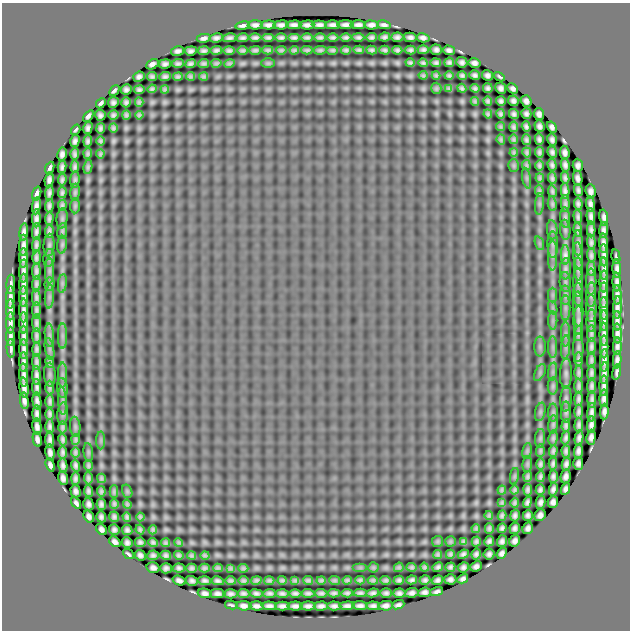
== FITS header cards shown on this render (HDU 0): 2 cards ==
NAXIS1  =                  628
NAXIS2  =                  628

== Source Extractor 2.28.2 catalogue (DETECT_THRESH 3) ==
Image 628 x 628 px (HDU 0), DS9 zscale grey, 1 PNG px = 1 image px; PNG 632 x 632 px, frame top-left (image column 1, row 628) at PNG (2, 3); each listed source drawn as its Kron ellipse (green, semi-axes under 4 px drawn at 4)
Background 8.10e-14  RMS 4.3e-10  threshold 1.30e-09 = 3 sigma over >= 5 px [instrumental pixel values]
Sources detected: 559; of the 559, the 500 brightest by FLUX_AUTO listed and drawn (59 fainter detections omitted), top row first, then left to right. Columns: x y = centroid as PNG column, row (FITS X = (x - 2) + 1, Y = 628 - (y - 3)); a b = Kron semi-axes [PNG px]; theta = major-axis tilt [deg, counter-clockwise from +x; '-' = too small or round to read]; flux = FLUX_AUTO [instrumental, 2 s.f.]
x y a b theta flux
255 25 7 4 1 1.1e-07
268 25 7 4 3 1.0e-07
281 25 7 4 4 1.0e-07
294 25 7 4 1 1.1e-07
307 25 7 4 2 1.0e-07
319 25 7 4 -2 1.0e-07
332 25 7 4 1 1.0e-07
346 25 8 4 -1 1.2e-07
358 25 7 4 -1 1.1e-07
371 25 7 4 -3 1.1e-07
384 25 7 4 -11 9.3e-08
243 26 7 3 9 9.1e-08
320 37 6 3 1 6.9e-08
333 37 5 4 - 7.0e-08
346 37 5 4 - 7.1e-08
358 37 6 4 -2 7.3e-08
372 37 5 4 - 7.4e-08
385 37 5 4 - 7.7e-08
397 37 6 4 4 9.1e-08
410 37 6 4 -12 8.9e-08
204 38 7 4 10 9.5e-08
216 38 7 4 8 9.3e-08
230 38 7 4 11 8.4e-08
242 38 6 4 11 7.9e-08
255 38 6 3 1 7.9e-08
268 38 6 4 0 7.7e-08
281 38 6 4 0 7.6e-08
294 38 6 4 0 7.7e-08
307 38 6 3 0 7.1e-08
423 38 6 4 -12 9.7e-08
216 50 6 4 7 7.9e-08
243 50 5 3 - 6.2e-08
255 50 5 3 - 6.5e-08
268 50 5 3 - 5.8e-08
281 50 5 3 - 5.2e-08
294 50 4 3 - 5.4e-08
307 50 5 3 - 5.4e-08
320 50 6 4 7 6.0e-08
333 50 6 3 0 6.0e-08
346 50 5 4 - 6.2e-08
359 50 5 3 - 6.4e-08
372 50 5 4 - 6.6e-08
385 50 5 3 - 6.2e-08
397 50 5 4 - 6.8e-08
411 50 5 4 - 7.0e-08
423 50 5 4 - 8.1e-08
436 50 6 5 - 8.9e-08
449 50 6 5 - 8.7e-08
178 51 7 4 13 9.5e-08
191 51 6 4 7 8.8e-08
204 51 6 4 9 7.7e-08
229 51 6 4 0 7.4e-08
449 62 5 4 - 7.3e-08
462 62 5 5 - 8.9e-08
178 63 6 3 4 7.3e-08
204 63 5 4 - 6.5e-08
216 63 5 3 - 5.5e-08
229 63 5 4 - 5.5e-08
268 63 7 4 0 4.9e-08
410 63 4 3 - 6.0e-08
423 63 4 4 - 5.9e-08
436 63 5 4 - 7.3e-08
474 63 6 5 - 9.7e-08
152 64 7 4 27 9.5e-08
165 64 6 4 10 9.1e-08
190 64 5 4 - 7.5e-08
423 75 4 3 - 4.8e-08
436 75 4 3 - 4.9e-08
475 75 5 4 - 8.0e-08
488 75 5 5 - 9.1e-08
178 76 5 4 - 6.4e-08
191 76 4 3 - 5.6e-08
204 76 4 3 - 5.4e-08
449 76 4 3 - 5.7e-08
462 76 5 4 - 6.9e-08
139 77 6 5 - 8.8e-08
152 77 5 4 - 7.0e-08
165 77 6 4 5 7.9e-08
499 77 6 2 -31 4.9e-08
436 88 5 5 - 5.4e-08
462 88 4 4 - 6.4e-08
475 88 4 4 - 6.5e-08
488 88 5 5 - 7.7e-08
501 88 6 5 - 9.1e-08
126 89 5 5 - 8.7e-08
152 89 4 4 - 6.2e-08
165 89 4 3 - 4.8e-08
449 89 4 3 - 4.9e-08
513 89 6 4 -43 8.5e-08
139 90 5 4 - 7.5e-08
114 91 6 3 47 6.9e-08
475 101 4 3 - 4.9e-08
488 101 4 4 - 6.4e-08
501 101 5 5 - 7.7e-08
513 101 5 5 - 8.8e-08
526 101 6 5 - 9.4e-08
113 102 5 5 - 8.4e-08
126 102 5 4 - 7.5e-08
139 102 4 4 - 5.7e-08
101 103 6 3 46 7.3e-08
526 113 5 5 - 8.1e-08
488 114 4 3 - 5.2e-08
501 114 5 4 - 6.7e-08
514 114 5 4 - 7.5e-08
539 114 6 5 - 9.7e-08
100 115 5 5 - 8.3e-08
113 115 5 4 - 7.2e-08
126 115 5 4 - 6.0e-08
139 115 4 3 - 5.0e-08
88 116 7 4 52 8.2e-08
526 126 5 4 - 7.5e-08
540 126 6 5 - 9.2e-08
500 127 4 4 - 4.9e-08
514 127 5 4 - 6.6e-08
552 127 6 4 -61 7.9e-08
88 128 6 4 76 9.0e-08
101 128 5 4 - 7.4e-08
113 128 4 4 - 6.0e-08
76 130 5 2 - 5.1e-08
501 139 5 4 - 5.5e-08
514 139 5 3 - 5.4e-08
539 139 5 4 - 8.0e-08
527 140 5 4 - 6.6e-08
552 140 6 4 -78 8.7e-08
75 141 6 4 75 9.3e-08
88 141 6 4 85 7.8e-08
101 141 4 4 - 6.1e-08
514 152 4 3 - 4.9e-08
527 152 5 3 - 5.8e-08
539 152 5 4 - 6.8e-08
552 152 6 4 -82 8.1e-08
565 153 7 5 -83 9.8e-08
62 154 7 5 79 1.0e-07
75 154 6 4 88 8.0e-08
88 154 5 3 - 6.0e-08
100 154 4 3 - 4.9e-08
514 165 6 5 - 4.9e-08
526 165 5 4 - 5.2e-08
539 165 5 3 - 6.3e-08
552 165 6 4 -74 7.5e-08
565 165 6 4 -78 9.4e-08
578 165 7 5 -88 9.1e-08
62 167 6 4 78 8.4e-08
75 167 6 4 86 7.8e-08
88 167 7 4 83 6.1e-08
50 168 6 3 69 7.8e-08
527 178 10 4 -79 5.9e-08
540 178 4 3 - 5.2e-08
552 178 6 4 -86 7.5e-08
565 178 6 4 -80 7.4e-08
578 178 7 4 -82 1.1e-07
49 180 7 4 83 1.1e-07
62 180 6 4 83 7.4e-08
75 180 8 4 84 6.9e-08
578 190 6 4 -79 7.8e-08
539 191 6 4 -81 6.2e-08
552 191 6 3 -81 6.4e-08
565 191 8 4 -87 1.1e-07
591 191 7 5 -85 1.1e-07
62 192 5 3 - 6.8e-08
75 192 8 4 84 6.2e-08
49 193 7 3 84 9.3e-08
37 194 7 3 74 9.1e-08
565 203 8 4 -86 8.5e-08
539 204 11 4 86 7.2e-08
552 204 7 4 -82 6.5e-08
578 204 6 4 -82 8.3e-08
590 204 8 4 -85 1.1e-07
62 205 5 3 - 6.7e-08
36 206 9 4 82 1.2e-07
49 206 7 3 84 8.2e-08
75 206 7 5 89 5.6e-08
591 216 8 4 -85 1.2e-07
565 217 10 5 -87 7.9e-08
578 217 7 3 -85 8.3e-08
36 218 9 4 -90 1.3e-07
49 218 6 3 87 7.7e-08
62 218 10 5 85 6.6e-08
604 218 8 4 -80 9.9e-08
591 229 8 4 -88 1.0e-07
552 230 10 5 -85 6.9e-08
565 230 10 5 -84 7.0e-08
578 230 7 3 -82 9.0e-08
604 230 8 4 87 1.2e-07
36 231 8 3 84 1.1e-07
49 231 7 3 86 8.1e-08
62 231 8 5 81 5.6e-08
24 232 9 4 83 1.2e-07
591 242 7 3 -87 9.5e-08
539 243 7 4 -71 5.0e-08
578 243 13 5 -88 1.0e-07
603 243 10 4 -89 1.4e-07
24 245 11 4 88 1.5e-07
36 245 7 3 85 9.2e-08
49 245 11 5 86 8.1e-08
62 245 9 5 84 6.0e-08
553 245 13 5 -89 1.1e-07
553 255 15 4 -90 1.6e-07
565 255 9 4 -89 1.5e-07
591 255 7 3 -86 8.9e-08
604 255 11 4 -88 1.4e-07
578 256 14 5 -85 1.1e-07
36 257 7 3 -89 9.0e-08
616 257 7 2 -79 6.2e-08
23 258 10 4 89 1.3e-07
49 258 9 5 81 6.0e-08
565 269 11 5 88 1.1e-07
578 269 11 4 -88 1.1e-07
591 269 7 4 -86 9.0e-08
604 269 11 4 -88 1.4e-07
617 269 9 4 -88 1.3e-07
24 271 11 3 89 1.4e-07
36 271 8 3 89 1.1e-07
49 271 12 4 90 1.1e-07
604 281 11 4 89 1.4e-07
565 282 10 5 -86 7.2e-08
578 282 14 5 -89 1.1e-07
591 282 13 5 -90 1.1e-07
617 282 9 4 -87 1.3e-07
62 283 9 4 82 7.0e-08
11 284 9 2 86 9.4e-08
24 284 10 4 88 1.4e-07
36 284 7 3 87 9.2e-08
49 284 6 5 - 6.0e-08
578 294 11 5 -89 1.1e-07
553 295 7 4 90 6.0e-08
565 295 9 5 -88 7.5e-08
591 295 12 5 89 1.1e-07
604 295 13 4 -90 1.5e-07
617 295 10 4 -88 1.4e-07
10 297 11 3 89 1.3e-07
23 297 10 4 90 1.3e-07
49 297 12 4 85 1.0e-07
36 298 8 3 -87 1.0e-07
617 307 11 4 87 1.5e-07
553 308 7 4 -72 5.3e-08
565 308 13 5 -90 1.1e-07
591 308 13 5 90 1.1e-07
604 308 11 4 -89 1.4e-07
578 309 17 5 -88 1.5e-07
10 310 10 3 89 1.2e-07
24 310 12 3 -89 1.4e-07
36 310 8 3 89 9.8e-08
553 320 9 4 90 7.4e-08
578 320 14 4 89 1.2e-07
604 320 10 4 90 1.3e-07
591 321 11 5 89 1.1e-07
617 321 10 4 -89 1.3e-07
10 323 11 3 -90 1.3e-07
24 323 11 3 -90 1.3e-07
36 323 8 3 -86 1.1e-07
618 333 10 4 -86 1.5e-07
566 334 12 4 -90 1.1e-07
578 334 7 3 87 8.5e-08
591 334 8 3 89 9.9e-08
604 334 11 4 -90 1.4e-07
49 335 12 4 -85 1.1e-07
10 336 9 3 -90 1.2e-07
24 336 10 4 -89 1.3e-07
37 336 8 3 -88 9.2e-08
62 336 12 4 -90 1.1e-07
617 346 9 4 88 1.2e-07
540 347 10 5 -90 7.3e-08
553 347 11 4 -90 8.8e-08
566 347 12 4 85 9.9e-08
591 347 8 3 88 1.1e-07
604 347 11 4 -90 1.3e-07
11 348 9 3 -87 9.9e-08
578 348 14 5 89 9.7e-08
24 349 10 4 -90 1.3e-07
37 349 7 4 90 8.8e-08
50 349 11 4 -79 9.2e-08
579 359 7 3 89 8.6e-08
591 360 8 3 88 9.1e-08
604 360 11 4 89 1.5e-07
617 360 8 4 86 1.2e-07
24 362 10 4 -90 1.2e-07
37 362 8 3 -88 9.7e-08
50 362 6 3 -79 6.7e-08
540 372 9 5 64 5.8e-08
553 372 9 4 82 7.2e-08
616 372 8 3 81 8.0e-08
578 373 7 3 89 8.4e-08
591 373 7 4 86 9.6e-08
604 373 11 4 86 1.3e-07
566 374 15 6 88 1.2e-07
24 375 12 4 -88 1.4e-07
36 375 9 3 -89 1.3e-07
50 375 12 5 -87 8.0e-08
62 375 12 4 -90 1.1e-07
553 386 8 5 89 6.3e-08
579 386 7 3 -89 8.8e-08
592 386 8 4 88 1.0e-07
604 386 10 4 89 1.3e-07
37 387 8 3 -87 1.1e-07
50 387 7 4 -90 7.5e-08
24 388 10 4 -84 1.4e-07
62 388 10 5 -85 6.5e-08
604 398 8 4 88 1.3e-07
566 399 13 5 87 9.2e-08
579 399 7 3 87 8.9e-08
592 399 8 3 90 1.1e-07
24 401 8 4 -81 1.2e-07
37 401 8 4 -82 1.2e-07
50 401 7 3 -88 8.2e-08
62 401 14 4 -87 9.3e-08
540 412 9 5 77 5.6e-08
553 412 9 5 90 6.6e-08
566 412 10 5 90 8.0e-08
579 412 7 3 86 8.4e-08
592 412 9 3 85 1.2e-07
604 412 8 4 86 1.0e-07
37 414 8 4 -86 1.2e-07
50 414 6 4 -89 8.2e-08
63 414 11 5 85 7.2e-08
553 424 9 5 84 6.4e-08
566 425 6 4 86 8.4e-08
579 425 7 3 88 9.1e-08
591 425 8 4 84 1.2e-07
37 427 8 4 -83 1.2e-07
50 427 7 4 89 9.6e-08
62 427 6 3 90 6.9e-08
75 427 10 5 -85 7.0e-08
591 437 7 4 84 1.2e-07
540 438 9 5 84 6.9e-08
553 438 7 4 83 6.2e-08
566 438 6 3 82 7.9e-08
579 438 7 4 80 1.0e-07
37 439 7 4 -77 1.0e-07
63 439 6 3 -79 7.4e-08
50 440 8 4 -87 1.1e-07
76 440 5 3 - 6.3e-08
101 440 9 4 90 5.8e-08
527 451 8 5 80 5.1e-08
540 451 6 3 87 6.0e-08
553 451 6 3 87 6.9e-08
566 451 6 4 -88 8.2e-08
578 451 7 4 84 1.1e-07
50 452 8 4 -82 1.1e-07
63 452 6 4 -90 8.6e-08
75 452 5 3 - 6.6e-08
88 452 9 4 -83 4.9e-08
578 463 6 5 - 1.0e-07
527 464 8 4 85 5.5e-08
540 464 6 4 89 7.3e-08
553 464 6 4 86 7.7e-08
566 464 6 4 77 9.2e-08
50 465 7 4 -70 9.4e-08
76 465 6 4 -76 8.3e-08
63 466 7 4 -82 9.7e-08
88 466 5 3 - 6.1e-08
514 476 8 4 80 4.8e-08
553 476 6 4 88 8.4e-08
566 476 7 5 78 9.8e-08
528 477 5 3 - 6.2e-08
540 477 5 3 - 7.0e-08
63 478 7 5 -77 1.0e-07
75 478 6 4 89 8.4e-08
88 478 6 4 -88 7.2e-08
101 478 5 3 - 5.3e-08
553 489 6 4 79 9.2e-08
565 489 6 4 65 8.1e-08
502 490 4 3 - 5.0e-08
515 490 4 3 - 5.6e-08
528 490 6 4 84 7.7e-08
540 490 5 4 - 7.8e-08
75 491 6 5 - 8.8e-08
89 491 6 4 -82 7.8e-08
101 491 5 3 - 6.3e-08
114 491 6 4 90 5.8e-08
127 491 7 5 -75 4.8e-08
527 502 6 4 70 7.9e-08
541 502 6 5 - 8.8e-08
553 502 6 5 - 9.7e-08
76 503 6 3 -57 7.8e-08
502 503 4 3 - 4.9e-08
515 503 5 3 - 6.0e-08
88 504 6 5 - 9.0e-08
101 504 6 4 -82 8.7e-08
114 504 5 3 - 6.0e-08
127 504 4 3 - 5.0e-08
489 515 4 3 - 5.0e-08
515 515 6 4 77 8.0e-08
528 515 5 5 - 8.5e-08
540 515 6 5 - 1.0e-07
89 516 6 5 - 8.8e-08
502 516 5 4 - 6.6e-08
101 517 6 5 - 8.1e-08
114 517 5 5 - 7.7e-08
127 517 5 4 - 6.5e-08
140 517 4 3 - 5.1e-08
489 528 5 4 - 6.6e-08
502 528 5 4 - 7.6e-08
515 528 6 5 - 8.5e-08
528 528 6 5 - 9.7e-08
101 529 6 4 -55 9.3e-08
140 529 5 4 - 6.0e-08
476 529 4 3 - 5.2e-08
114 530 5 5 - 8.4e-08
127 530 5 5 - 8.1e-08
153 530 4 4 - 5.9e-08
438 541 5 5 - 5.1e-08
450 541 5 5 - 5.2e-08
463 541 4 4 - 5.5e-08
489 541 5 4 - 7.9e-08
502 541 6 5 - 8.5e-08
515 541 6 5 - 9.9e-08
115 542 6 4 -37 9.7e-08
140 542 5 5 - 7.8e-08
153 542 5 4 - 6.9e-08
476 542 5 4 - 6.9e-08
127 543 6 5 - 9.0e-08
166 543 4 3 - 5.6e-08
179 543 4 3 - 4.8e-08
502 553 6 4 54 8.2e-08
128 554 6 2 -40 5.7e-08
438 554 4 4 - 5.8e-08
450 554 4 4 - 6.6e-08
463 554 5 4 - 7.7e-08
476 554 5 4 - 7.9e-08
489 554 5 5 - 8.7e-08
140 555 6 5 - 8.8e-08
153 555 6 4 5 8.1e-08
166 555 5 4 - 7.8e-08
179 555 5 4 - 6.6e-08
205 555 4 3 - 5.5e-08
192 556 4 4 - 5.7e-08
476 566 6 5 - 9.5e-08
373 567 5 5 - 5.1e-08
399 567 5 4 - 5.5e-08
412 567 5 4 - 6.4e-08
424 567 4 4 - 6.0e-08
438 567 5 4 - 7.2e-08
450 567 5 4 - 7.2e-08
463 567 5 5 - 8.6e-08
153 568 6 5 - 9.9e-08
166 568 6 5 - 9.0e-08
179 568 6 4 -5 8.0e-08
192 568 5 4 - 7.4e-08
204 568 5 4 - 6.9e-08
218 568 5 4 - 6.0e-08
230 568 4 3 - 5.0e-08
243 568 5 3 - 5.7e-08
360 568 7 4 0 5.0e-08
450 579 6 5 - 9.3e-08
463 579 6 4 30 7.9e-08
256 580 5 3 - 6.4e-08
282 580 4 3 - 5.5e-08
295 580 4 3 - 5.3e-08
308 580 5 4 - 6.0e-08
321 580 4 3 - 5.6e-08
334 580 5 4 - 5.5e-08
347 580 4 3 - 5.4e-08
360 580 5 3 - 5.5e-08
373 580 5 3 - 5.4e-08
386 580 5 3 - 6.2e-08
399 580 5 4 - 7.0e-08
412 580 5 4 - 7.6e-08
425 580 5 4 - 7.7e-08
437 580 6 4 17 8.8e-08
179 581 7 4 -19 9.4e-08
192 581 6 5 - 8.6e-08
205 581 6 4 -4 8.0e-08
218 581 6 4 -11 8.0e-08
231 581 5 4 - 6.9e-08
243 581 5 4 - 6.4e-08
269 581 5 3 - 5.8e-08
437 591 7 3 19 8.1e-08
425 592 6 4 6 1.0e-07
205 593 7 4 -11 1.0e-07
243 593 6 4 -7 8.2e-08
256 593 6 4 -10 8.2e-08
269 593 6 4 4 7.8e-08
295 593 6 4 -1 7.9e-08
308 593 6 4 -4 7.8e-08
321 593 6 3 -3 7.3e-08
334 593 6 3 -3 7.3e-08
347 593 6 4 5 7.1e-08
360 593 6 4 -2 7.9e-08
373 593 6 4 10 8.1e-08
386 593 6 4 0 7.9e-08
399 593 6 4 3 9.3e-08
412 593 7 5 8 9.7e-08
217 594 7 4 0 1.0e-07
231 594 7 4 -3 9.4e-08
282 594 6 4 -5 8.0e-08
231 605 6 2 -12 5.8e-08
398 605 6 3 20 7.5e-08
244 606 7 4 -4 1.2e-07
257 606 7 4 0 1.1e-07
269 606 7 4 -3 1.1e-07
282 606 7 4 0 9.9e-08
295 606 8 4 0 1.0e-07
308 606 8 4 0 1.0e-07
321 606 7 4 2 9.6e-08
334 606 7 4 -4 9.7e-08
347 606 7 4 2 1.1e-07
360 606 7 4 -2 1.1e-07
373 606 7 4 -4 9.7e-08
386 606 7 4 5 1.1e-07
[59 fainter detections neither listed nor drawn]